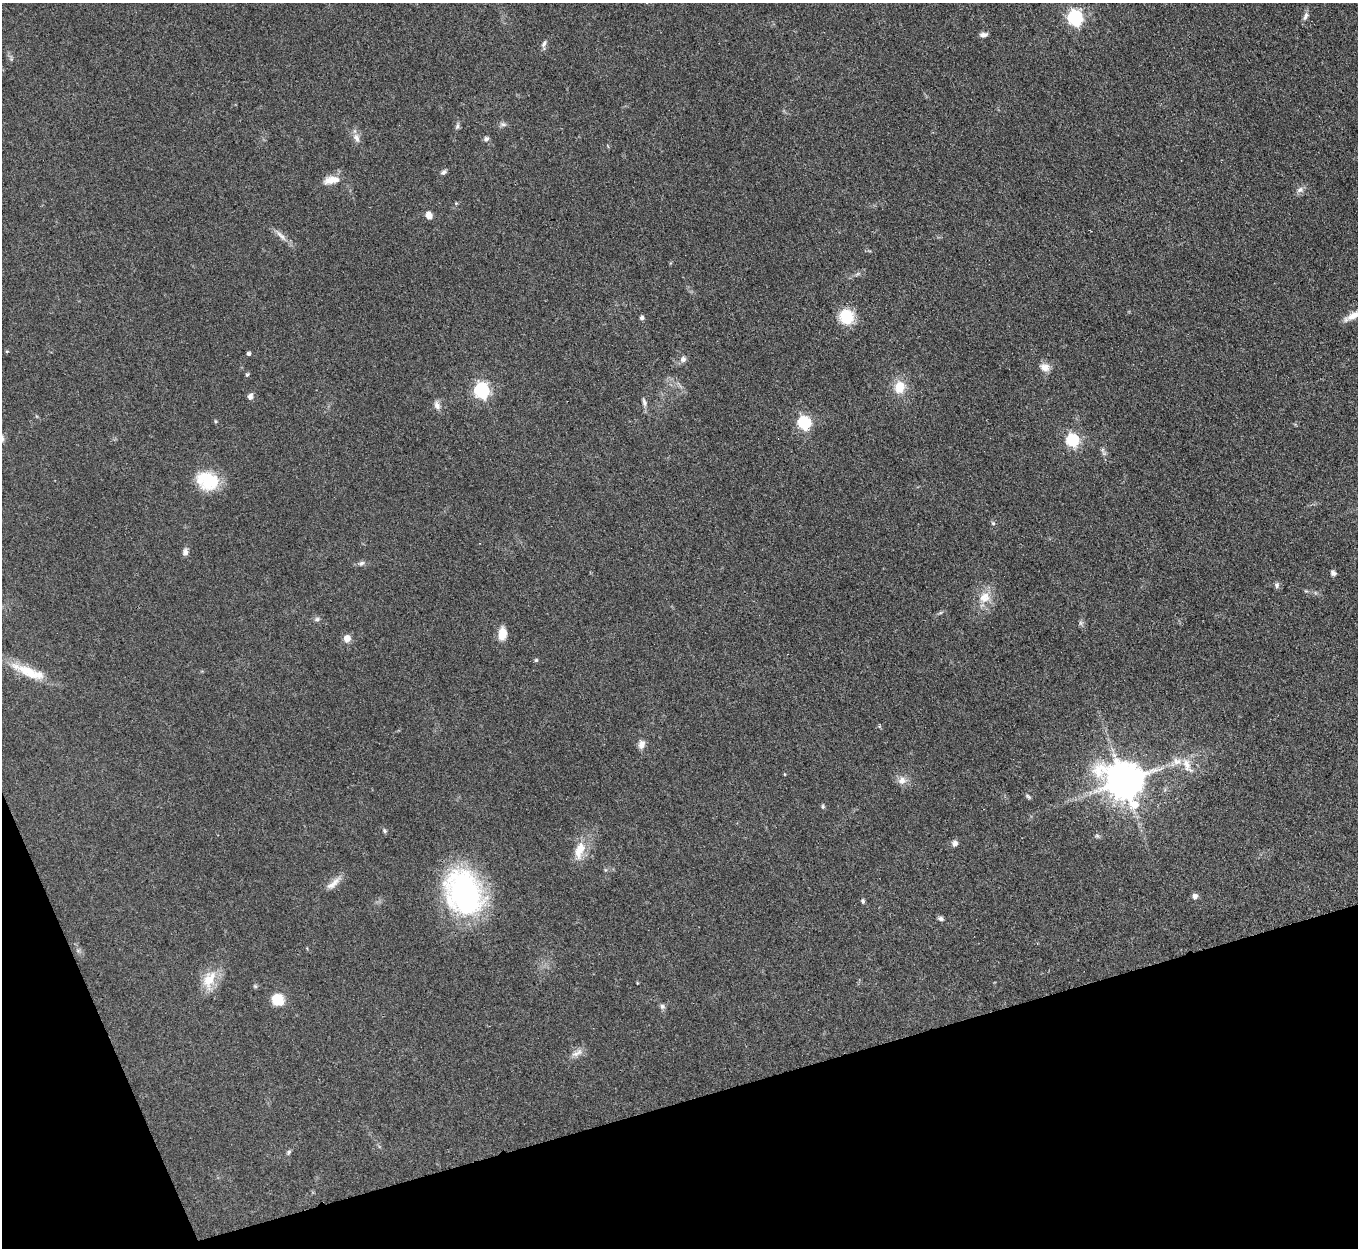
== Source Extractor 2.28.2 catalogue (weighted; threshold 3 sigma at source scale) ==
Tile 14 of 4 x 4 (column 2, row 4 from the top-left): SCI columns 1359-2714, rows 277-1522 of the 5427 x 5413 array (HDU 1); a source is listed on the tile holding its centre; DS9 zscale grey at full resolution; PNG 1360 x 1250 px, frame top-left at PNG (2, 3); no overlay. Shown black and unused: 15% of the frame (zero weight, under 3 of 4 exposures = <1% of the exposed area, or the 3 px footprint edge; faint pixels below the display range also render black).
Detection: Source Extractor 2.28.2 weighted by HDU 2 'WHT'; one run over the whole footprint, this tile lists its part. Background 0.0823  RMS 0.0061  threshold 0.0273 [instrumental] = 3 sigma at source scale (4.5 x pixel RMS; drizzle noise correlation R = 1.50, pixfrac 1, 0.05/0.05 arcsec/px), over >= 5 px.
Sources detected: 72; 1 inside a brighter listed object's ellipse — not listed separately; the other 71 listed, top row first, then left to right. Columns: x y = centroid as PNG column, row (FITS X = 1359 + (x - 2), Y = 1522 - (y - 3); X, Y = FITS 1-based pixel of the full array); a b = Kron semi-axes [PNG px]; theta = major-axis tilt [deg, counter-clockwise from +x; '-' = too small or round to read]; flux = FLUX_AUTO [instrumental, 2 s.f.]
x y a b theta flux
1306 16 13 6 66 2.3
1075 18 7 6 - 130
983 35 10 5 4 2.3
544 44 12 6 77 2.1
503 124 10 6 -1 1.7
457 126 10 5 72 1.4
356 138 13 8 -64 3.7
486 139 7 6 - 1.6
443 172 7 6 - 1.7
331 180 22 10 10 7.4
1300 190 10 7 21 2.6
429 215 7 6 - 4.5
281 235 21 6 -45 4
858 274 10 4 29 1.4
1353 315 27 7 28 6.6
846 317 14 12 -77 22
642 318 5 5 - 1.5
7 351 5 3 - 0.53
249 354 4 4 - 1.4
683 359 8 7 - 2.4
1045 367 13 10 -18 4.7
247 375 5 4 - 0.81
899 387 16 13 84 11
481 391 7 6 - 140
250 396 8 6 72 2.6
644 402 12 6 -75 2.2
437 405 12 8 -68 3
215 421 4 4 - 0.86
804 423 6 6 - 86
2 438 9 6 -76 1.8
1072 440 6 6 - 81
1103 450 10 4 -77 1.5
208 481 26 19 -17 26
993 523 6 5 - 0.97
185 552 10 7 82 2.4
361 563 8 5 38 1.5
1333 573 7 6 - 1.8
1277 585 8 6 -75 1.7
1306 591 6 4 -17 0.75
984 597 17 14 43 9.4
940 613 7 4 19 0.91
317 619 7 6 - 1.4
1081 623 6 6 - 1.3
502 634 16 9 84 7.4
347 638 7 6 - 5.2
536 660 5 4 - 0.94
28 671 45 12 -25 19
641 744 11 8 78 3.6
1187 765 26 10 -63 8
784 774 5 3 - 0.48
902 781 11 10 - 4.5
1124 781 12 11 - 1800
1028 796 9 4 -33 1.1
823 807 6 5 - 0.97
384 831 6 5 - 0.96
1097 836 6 5 - 1.1
955 843 8 7 - 2.4
580 850 24 12 72 12
334 883 26 8 41 5.3
464 892 46 35 -66 130
1195 896 8 7 - 2.2
863 901 6 5 - 1.1
941 919 7 5 -21 1.6
78 951 6 6 - 1.3
209 980 27 16 69 14
637 983 3 3 - 0.5
255 986 6 5 - 0.87
278 1000 11 10 - 16
662 1006 7 7 - 1.7
577 1053 19 7 28 4.2
289 1152 8 5 51 1.1
Isophote crosses this tile's border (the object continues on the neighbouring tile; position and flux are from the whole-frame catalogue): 2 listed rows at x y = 1353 315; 2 438